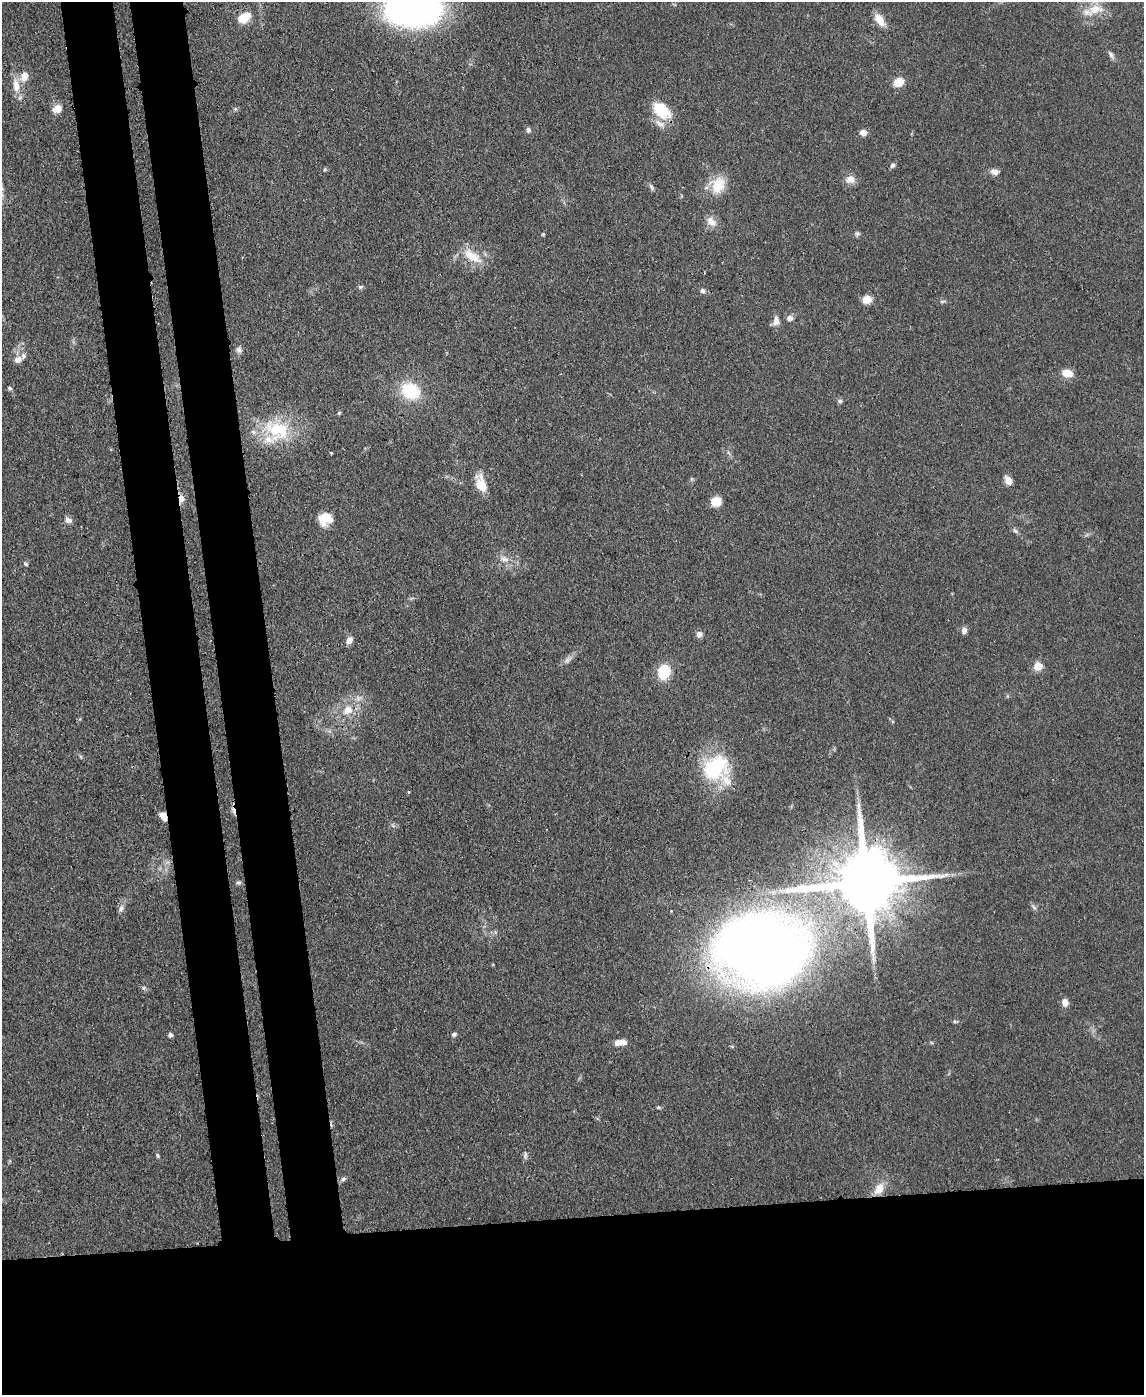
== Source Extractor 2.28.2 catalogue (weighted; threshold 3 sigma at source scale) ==
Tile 11 of 4 x 3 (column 3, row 3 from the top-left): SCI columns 2359-3500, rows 200-1592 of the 4715 x 4692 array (HDU 1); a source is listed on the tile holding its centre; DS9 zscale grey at full resolution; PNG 1146 x 1397 px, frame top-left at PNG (2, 2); no overlay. Shown black and unused: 21% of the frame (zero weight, under 3 of 4 exposures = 9% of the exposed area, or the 3 px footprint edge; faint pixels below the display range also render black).
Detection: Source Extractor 2.28.2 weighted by HDU 2 'WHT'; one run over the whole footprint, this tile lists its part. Background 0.081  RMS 0.0043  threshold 0.0196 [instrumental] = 3 sigma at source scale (4.5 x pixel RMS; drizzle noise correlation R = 1.50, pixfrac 1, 0.05/0.05 arcsec/px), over >= 5 px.
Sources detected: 78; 2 too faint to see at this stretch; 2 cosmic-ray / hot-pixel residue — not listed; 4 inside a brighter listed object's ellipse — not listed separately; the other 70 listed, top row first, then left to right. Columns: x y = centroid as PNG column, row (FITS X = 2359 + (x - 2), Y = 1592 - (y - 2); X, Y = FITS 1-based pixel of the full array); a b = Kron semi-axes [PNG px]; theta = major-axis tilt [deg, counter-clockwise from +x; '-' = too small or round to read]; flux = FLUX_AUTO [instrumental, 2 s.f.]
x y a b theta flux
413 9 45 27 -1 180
1095 9 23 12 16 8.4
244 17 16 11 29 5.9
880 20 16 9 -54 5
1111 55 10 5 -58 1.3
24 76 11 9 69 4.4
899 82 10 8 36 6.3
16 86 19 9 -86 5.6
57 109 10 8 33 4.6
235 109 6 5 - 0.77
661 110 23 14 -38 14
528 130 6 6 - 1.3
863 132 7 6 - 3
892 165 7 5 69 1.2
325 169 5 4 - 0.63
994 171 10 8 -21 2.3
850 179 12 11 - 3.3
718 185 23 18 71 10
651 187 9 4 -65 1
711 221 15 10 -42 3.9
543 234 5 4 - 0.47
857 234 7 7 - 1
472 256 29 13 -33 9.3
360 287 7 5 1 0.83
703 291 6 6 - 1.2
867 299 10 9 - 4.3
790 318 7 6 - 2.4
776 321 12 7 81 2.8
239 350 8 7 - 1.5
18 360 12 9 17 3.1
1067 373 13 8 -18 5.2
10 388 5 5 - 0.88
410 391 17 14 -31 22
840 401 6 5 - 0.96
339 413 5 4 - 0.55
277 430 38 26 -20 25
331 453 4 3 - 0.37
1008 480 9 7 -56 3.5
481 484 20 10 -72 8.2
181 499 9 7 85 2.5
716 501 9 8 - 7.8
325 519 15 13 18 7.7
68 520 9 7 -29 1.9
1015 531 8 5 -45 1.1
504 559 13 7 -19 2.9
26 564 5 4 - 0.78
964 630 8 5 88 2
699 634 7 7 - 2.1
349 640 10 7 65 2.3
1038 666 5 5 - 13
664 672 12 10 73 17
348 710 14 11 37 6
715 767 33 26 42 32
858 805 10 5 -77 1.7
163 816 9 6 -59 4.5
238 882 6 6 - 0.95
866 882 22 16 5 5200
1034 908 8 5 -53 1.1
121 909 11 7 72 1.7
761 950 65 50 -6 660
1065 1002 9 7 -81 3.2
955 1022 6 4 -19 0.63
454 1034 7 5 19 0.98
170 1035 4 4 - 1.4
620 1042 14 6 4 3.8
658 1107 5 4 - 0.61
525 1155 12 4 84 1.1
158 1156 7 4 -82 0.69
343 1179 7 5 46 0.95
879 1189 16 10 54 6.1
Overlapping masked pixels (flux is a lower limit): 4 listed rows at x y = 181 499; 163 816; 866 882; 761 950
Isophote crosses this tile's border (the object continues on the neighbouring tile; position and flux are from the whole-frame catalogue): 1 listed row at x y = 413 9